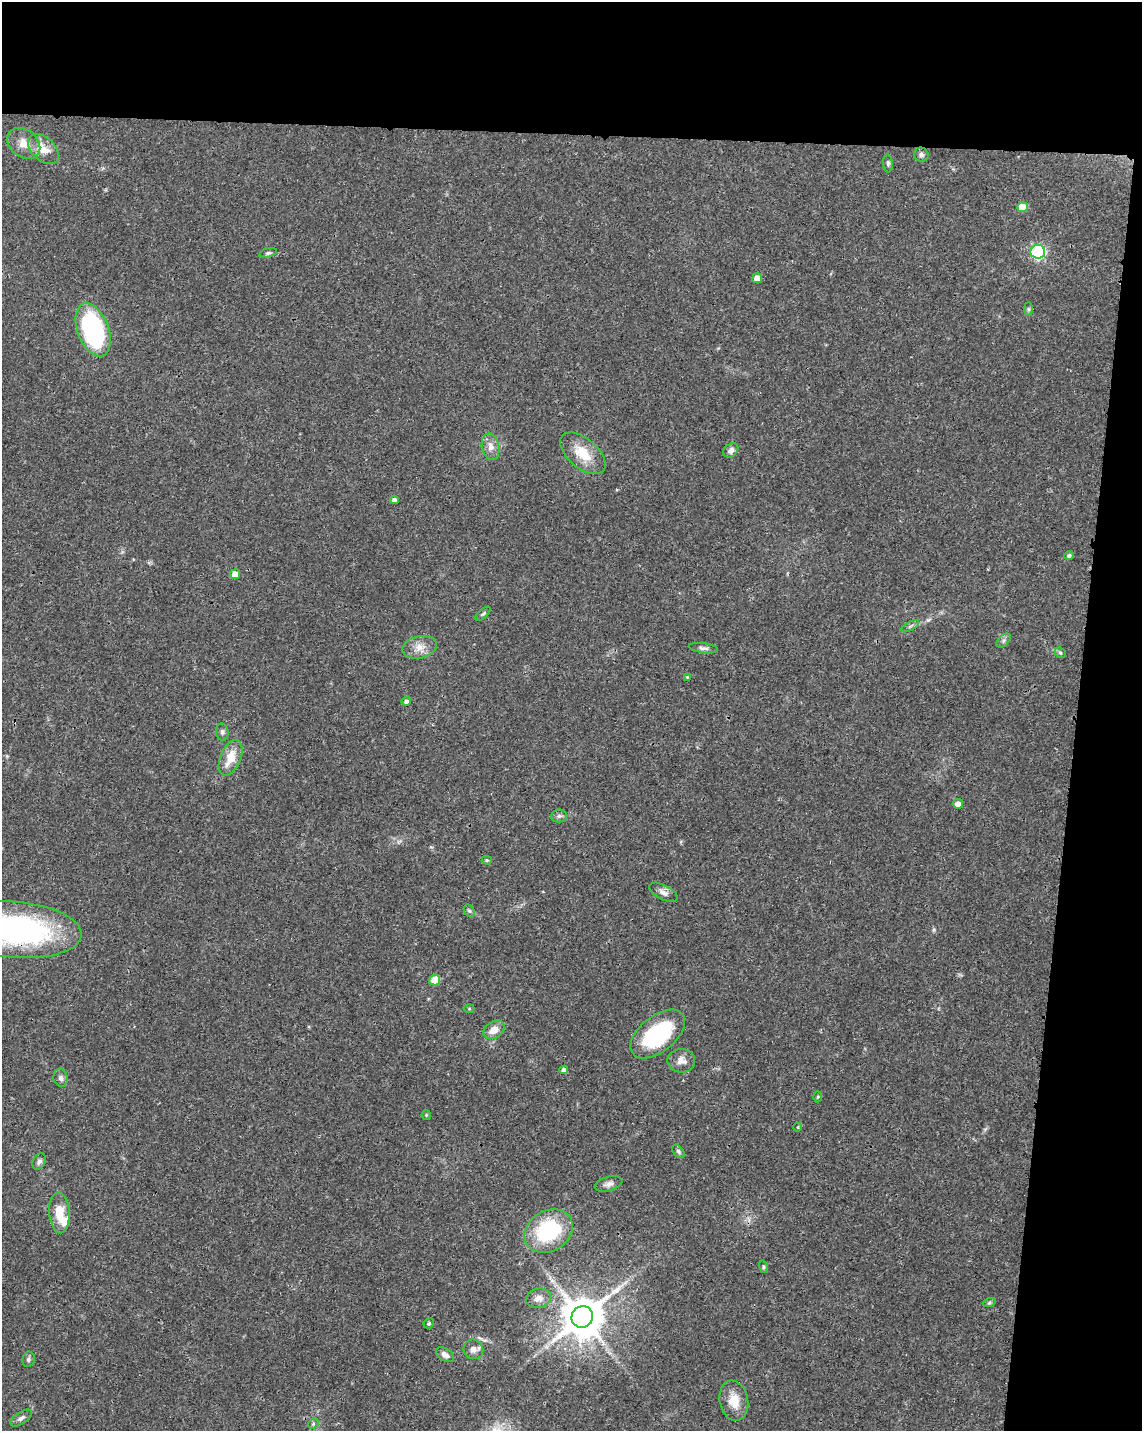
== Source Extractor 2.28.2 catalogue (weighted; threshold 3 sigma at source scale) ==
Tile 4 of 4 x 3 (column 4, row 1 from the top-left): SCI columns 3425-4564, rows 3090-4518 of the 4572 x 4802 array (HDU 1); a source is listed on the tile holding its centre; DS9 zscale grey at full resolution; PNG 1144 x 1433 px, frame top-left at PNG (2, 2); each listed source drawn as its Kron ellipse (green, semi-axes under 4 px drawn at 4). Shown black and unused: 15% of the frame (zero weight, under 3 of 4 exposures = <1% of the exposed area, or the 3 px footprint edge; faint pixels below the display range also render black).
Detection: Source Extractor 2.28.2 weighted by HDU 2 'WHT'; one run over the whole footprint, this tile lists its part. Background 0.0366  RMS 0.0033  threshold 0.015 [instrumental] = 3 sigma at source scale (4.5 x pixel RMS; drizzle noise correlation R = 1.50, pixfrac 1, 0.0396/0.0396 arcsec/px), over >= 5 px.
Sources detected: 60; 1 inside a brighter object's white glare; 1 long thin detection or spike segment (spike, bleed or trail) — neither listed nor drawn; the other 58 listed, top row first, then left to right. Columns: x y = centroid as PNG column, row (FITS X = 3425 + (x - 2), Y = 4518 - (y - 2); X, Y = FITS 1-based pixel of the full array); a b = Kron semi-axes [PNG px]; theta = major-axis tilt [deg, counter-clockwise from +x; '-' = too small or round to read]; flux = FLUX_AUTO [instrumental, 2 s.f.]
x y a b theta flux
24 143 18 13 -38 4.5
43 149 18 11 -43 4.9
921 155 7 7 - 1.1
888 163 9 4 -85 0.66
1022 207 5 5 - 5.3
1038 252 7 7 - 56
268 253 9 4 18 0.67
757 278 5 5 - 3.2
1028 309 7 4 -90 0.53
93 330 28 15 -69 58
491 447 13 8 -79 2.6
731 450 8 6 41 1.6
583 453 27 15 -41 8.3
395 500 4 4 - 1.5
1069 556 5 4 - 0.74
235 574 5 5 - 3.5
483 614 9 3 42 0.56
910 626 10 4 29 0.75
1003 641 8 5 46 0.85
420 647 17 11 13 3.5
703 648 14 5 -7 1.2
1060 653 6 5 - 0.49
687 677 4 4 - 0.28
406 701 5 4 - 1.2
222 732 8 6 -83 0.9
231 758 19 10 67 6.4
958 804 5 5 - 2.1
559 816 8 6 1 0.89
487 860 5 4 - 0.48
663 892 15 7 -28 1.8
469 911 7 5 -59 0.6
16 930 66 28 -4 89
435 980 5 5 - 8.4
469 1009 5 3 - 0.33
494 1030 11 8 33 3.3
658 1034 32 18 39 34
681 1061 14 11 -2 2.7
564 1070 4 4 - 1.4
61 1078 9 7 -78 1.3
818 1097 5 3 - 0.34
426 1115 5 4 - 0.37
798 1127 4 3 - 0.25
678 1151 8 5 -46 0.69
39 1161 8 6 60 1.1
609 1184 14 7 16 1.6
59 1213 20 10 -87 7.3
548 1231 26 20 32 27
764 1267 6 4 -74 0.53
538 1298 13 9 13 2.3
989 1303 7 4 19 0.53
582 1317 11 10 - 1200
429 1323 5 5 - 0.57
473 1349 10 9 - 1.7
445 1355 10 6 -32 1.8
28 1359 8 6 79 0.79
734 1401 20 14 -79 5.7
21 1418 12 6 34 1.2
313 1424 6 4 47 0.54
Overlapping masked pixels (flux is a lower limit): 1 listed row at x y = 16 930
Isophote crosses this tile's border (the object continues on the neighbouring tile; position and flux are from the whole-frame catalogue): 1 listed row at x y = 16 930